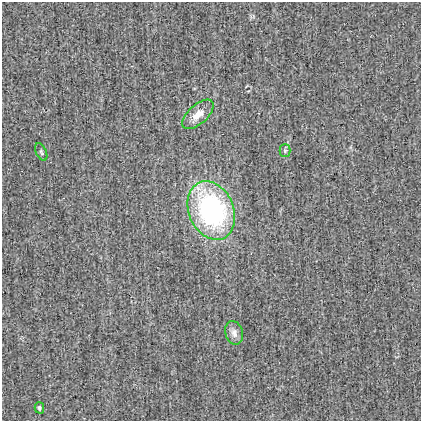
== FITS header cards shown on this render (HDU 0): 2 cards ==
NAXIS1  =                  419
NAXIS2  =                  419

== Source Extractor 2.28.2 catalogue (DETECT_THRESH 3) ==
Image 419 x 419 px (HDU 0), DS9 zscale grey, 1 PNG px = 1 image px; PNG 423 x 423 px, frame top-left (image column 1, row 419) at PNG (2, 2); each listed source drawn as its Kron ellipse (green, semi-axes under 4 px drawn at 4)
Background -0.0014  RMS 0.031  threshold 0.0917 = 3 sigma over >= 5 px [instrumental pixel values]
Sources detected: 6; all 6 listed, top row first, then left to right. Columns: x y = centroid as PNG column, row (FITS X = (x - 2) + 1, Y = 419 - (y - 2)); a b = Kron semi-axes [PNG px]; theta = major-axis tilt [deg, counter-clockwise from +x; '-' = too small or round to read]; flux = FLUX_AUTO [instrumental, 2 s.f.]
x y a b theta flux
198 114 19 9 42 28
285 151 6 5 - 4.4
41 152 9 5 -65 4.4
211 210 30 22 -67 410
234 333 12 8 -73 14
39 408 6 4 -76 4.2